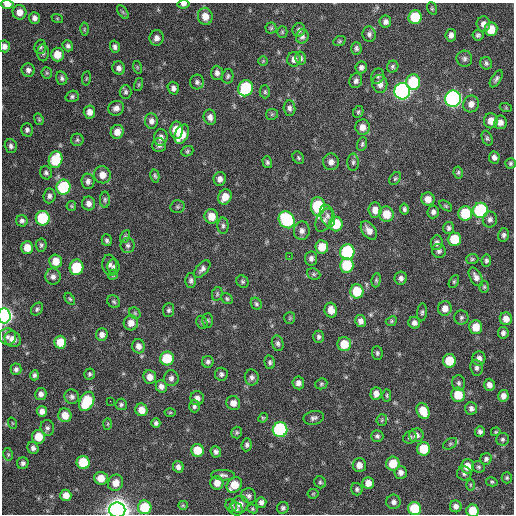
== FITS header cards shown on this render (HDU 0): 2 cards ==
NAXIS1  =                  512 / Axis length
NAXIS2  =                  512 / Axis length

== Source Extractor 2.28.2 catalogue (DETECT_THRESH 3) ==
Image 512 x 512 px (HDU 0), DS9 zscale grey, 1 PNG px = 1 image px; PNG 516 x 516 px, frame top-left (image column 1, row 512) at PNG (2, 3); each listed source drawn as its Kron ellipse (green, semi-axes under 4 px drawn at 4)
Background 129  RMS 12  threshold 35.3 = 3 sigma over >= 5 px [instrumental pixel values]
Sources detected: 284; all 284 listed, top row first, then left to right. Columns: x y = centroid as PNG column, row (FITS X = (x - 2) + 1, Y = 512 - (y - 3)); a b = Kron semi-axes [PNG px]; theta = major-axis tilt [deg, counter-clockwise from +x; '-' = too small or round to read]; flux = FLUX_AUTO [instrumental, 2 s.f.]
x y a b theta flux
7 4 6 4 -1 6.7e+03
183 4 6 4 7 2.5e+03
432 8 6 4 -70 1.1e+03
19 12 7 7 - 6.3e+03
123 12 8 4 -53 1.3e+03
205 16 8 7 - 8.9e+03
415 17 7 6 - 2.7e+04
34 18 6 5 - 3.1e+03
57 18 6 4 -19 9.2e+02
385 22 6 6 - 3.0e+03
483 24 7 6 - 4.1e+03
271 28 5 5 - 1.2e+03
84 29 6 4 89 1.2e+03
491 29 7 6 - 1.6e+04
299 30 7 6 - 2.4e+03
282 32 5 5 - 1.0e+03
369 34 8 6 -83 2.6e+03
451 35 6 5 - 3.5e+03
478 35 5 5 - 1.9e+03
302 36 7 6 - 2.5e+03
156 38 8 7 - 4.0e+03
339 41 6 5 - 1.1e+03
4 46 6 5 - 3.4e+03
68 46 6 5 - 2.0e+03
40 47 7 5 73 1.7e+03
115 47 6 5 - 2.3e+03
356 48 6 5 - 1.8e+03
43 53 8 5 -90 1.9e+03
57 54 7 6 - 1.1e+04
301 58 6 5 - 1.8e+03
294 59 7 6 - 4.7e+03
464 59 8 8 - 2.5e+03
263 61 5 4 - 9.5e+02
486 63 6 5 - 2.0e+03
137 67 6 4 -72 1.0e+03
361 67 6 5 - 2.6e+03
393 67 6 5 - 1.5e+03
119 68 6 6 - 3.3e+03
28 70 7 6 - 2.8e+03
47 73 6 5 - 1.2e+03
217 73 7 6 - 3.2e+03
228 76 7 5 78 1.6e+03
378 76 8 6 66 1.9e+03
62 78 7 5 -75 2.1e+03
86 78 7 3 81 8.9e+02
496 79 9 4 58 2.3e+03
356 81 7 6 - 2.6e+03
197 82 7 7 - 2.1e+03
413 82 8 7 - 4.0e+04
380 84 9 7 -83 5.3e+03
139 85 7 3 72 8.3e+02
173 88 6 5 - 3.0e+03
246 88 8 7 - 6.4e+04
402 91 8 7 - 2.8e+05
126 92 7 6 - 1.7e+03
265 92 6 5 - 1.3e+03
72 96 7 5 18 1.8e+03
453 99 8 7 - 2.7e+05
471 104 8 7 - 5.3e+03
116 108 8 7 - 3.6e+03
289 108 8 6 -85 2.6e+03
506 108 6 4 -19 7.3e+02
89 112 6 6 - 5.0e+03
358 112 6 5 - 1.4e+03
272 114 6 5 - 1.3e+03
210 117 8 6 -79 3.8e+03
39 119 6 4 -70 1.0e+03
151 121 7 6 - 3.6e+03
491 121 7 7 - 7.4e+03
500 122 7 6 - 4.2e+03
362 127 8 7 - 6.3e+03
27 130 7 6 - 2.1e+03
177 130 8 6 -90 1.9e+04
117 132 7 6 - 7.5e+03
182 134 10 6 63 1.4e+04
161 137 8 7 - 4.1e+03
487 138 7 5 -67 1.6e+03
77 140 6 6 - 1.5e+03
362 144 7 4 72 1.4e+03
159 145 7 7 - 2.6e+03
11 146 7 6 - 2.3e+03
187 151 6 5 - 1.2e+03
494 157 6 5 - 3.0e+03
298 158 6 5 - 1.3e+03
56 160 8 6 74 3.7e+04
267 162 6 4 -73 1.6e+03
331 162 8 8 - 4.3e+03
353 162 9 5 89 2.0e+03
510 163 5 5 - 1.5e+03
458 172 6 4 -79 1.3e+03
46 173 7 6 - 1.9e+03
102 175 8 8 - 6.8e+03
155 176 7 4 -78 1.3e+03
220 179 7 6 - 4.0e+03
395 179 7 5 49 1.4e+03
88 181 8 6 -85 2.9e+03
63 187 7 7 - 5.7e+04
49 196 7 6 - 2.6e+03
225 197 8 6 61 1.0e+04
428 199 6 6 - 6.3e+03
105 200 8 5 -90 1.6e+03
89 203 7 6 - 4.0e+03
71 206 5 4 - 9.5e+02
318 206 9 7 -89 5.4e+04
446 206 7 3 -36 1.1e+03
178 207 7 6 - 1.7e+03
404 209 5 4 - 1.7e+03
375 210 7 6 - 6.9e+03
480 210 7 7 - 8.0e+04
433 212 6 5 - 2.6e+03
465 213 7 7 - 3.3e+04
386 214 7 7 - 1.3e+04
211 216 7 6 - 1.1e+04
327 216 11 7 -70 3.5e+03
43 218 7 7 - 4.7e+04
490 219 8 7 - 2.5e+03
287 220 9 7 -54 7.9e+04
324 220 12 7 62 3.8e+03
22 221 6 5 - 2.1e+03
336 224 7 7 - 2.2e+04
223 226 8 5 -89 2.0e+03
449 228 6 5 - 2.1e+03
369 230 10 6 -53 5.6e+03
302 231 9 8 - 3.7e+03
503 235 7 5 78 2.1e+03
125 237 7 4 63 1.3e+03
454 239 7 6 - 2.3e+04
107 240 6 5 - 1.6e+03
437 243 7 6 - 3.0e+03
41 245 6 5 - 1.6e+03
128 245 7 7 - 2.3e+03
322 247 7 6 - 1.4e+04
27 248 6 6 - 1.0e+04
439 251 7 6 - 2.4e+03
347 252 8 7 - 8.2e+04
289 256 2 2 - 3.5e+03
311 258 7 6 - 2.8e+03
472 259 6 5 - 1.2e+03
486 260 6 5 - 1.8e+03
56 261 7 6 - 1.0e+04
110 265 10 7 -82 3.0e+03
347 265 7 7 - 3.3e+04
76 267 8 6 78 3.5e+04
113 267 7 6 - 2.1e+03
202 269 10 6 48 3.0e+03
314 274 7 5 -22 1.6e+03
113 275 5 4 - 1.1e+03
53 277 8 7 - 3.8e+03
476 277 10 6 -60 3.9e+03
401 278 6 6 - 2.8e+03
191 280 7 5 -90 2.0e+03
376 280 7 4 82 1.3e+03
242 281 6 5 - 1.5e+03
454 282 7 4 63 1.3e+03
484 287 6 5 - 1.2e+03
357 291 7 6 - 2.4e+04
217 294 7 5 79 1.3e+03
70 299 7 4 -58 1.1e+03
227 299 6 5 - 1.4e+03
114 302 7 6 - 1.5e+03
256 304 6 5 - 1.5e+03
445 308 7 7 - 6.2e+03
37 309 7 5 48 1.7e+03
169 310 7 5 86 1.7e+03
331 310 7 6 - 6.9e+03
422 312 9 5 84 1.7e+03
135 313 6 5 - 1.2e+03
4 316 7 6 - 2.7e+05
461 317 7 7 - 1.9e+03
290 318 6 5 - 1.0e+03
506 319 6 6 - 6.7e+03
208 320 7 5 -89 1.4e+03
361 321 6 5 - 4.0e+03
391 321 6 4 23 1.1e+03
202 322 7 5 -67 1.4e+03
131 323 7 7 - 6.7e+03
414 323 6 5 - 3.1e+03
476 327 7 6 - 1.2e+04
503 333 6 5 - 2.6e+03
102 335 6 6 - 3.7e+03
7 337 8 8 - 3.6e+03
319 337 6 5 - 2.0e+03
13 339 8 7 - 7.6e+03
60 342 6 6 - 1.4e+04
278 343 8 5 -76 2.1e+03
344 344 7 7 - 1.6e+04
138 346 7 6 - 4.5e+03
377 353 7 5 -86 1.6e+03
167 358 7 7 - 2.7e+04
479 358 7 6 - 3.6e+03
449 361 7 6 - 2.1e+04
208 362 6 5 - 2.1e+03
270 362 7 5 -79 1.7e+03
476 368 8 6 -84 2.3e+03
16 369 6 5 - 2.2e+03
90 374 5 5 - 1.5e+03
221 374 6 6 - 2.1e+03
34 375 5 4 - 1.8e+03
150 377 7 6 - 5.9e+03
252 377 8 7 - 2.9e+03
171 378 8 7 - 2.8e+03
298 383 6 6 - 3.8e+03
459 383 8 6 -87 2.0e+03
321 384 6 5 - 1.4e+03
489 385 6 5 - 4.0e+03
161 386 6 5 - 3.4e+03
41 394 6 5 - 3.2e+03
376 394 6 5 - 4.6e+03
387 395 6 4 -88 1.1e+03
458 395 7 7 - 1.8e+04
503 396 6 5 - 4.4e+03
72 397 7 7 - 2.8e+03
197 398 7 6 - 4.1e+03
87 401 10 7 62 3.6e+04
110 401 2 2 - 1.7e+03
233 403 7 7 - 5.5e+03
121 404 6 5 - 1.6e+03
194 406 6 5 - 2.0e+03
471 408 6 6 - 3.1e+03
141 410 6 6 - 8.1e+03
42 411 5 5 - 4.3e+03
423 411 8 6 -65 1.6e+04
170 412 5 3 - 8.4e+02
65 415 7 6 - 9.6e+03
263 418 5 4 - 9.0e+02
314 418 10 6 12 2.6e+03
382 420 6 5 - 1.1e+03
12 423 5 3 - 6.9e+02
156 423 5 4 - 1.8e+03
108 424 6 4 88 8.4e+02
47 428 8 6 -74 2.4e+03
280 430 7 7 - 1.1e+05
480 431 5 5 - 2.4e+03
496 432 5 3 - 8.6e+02
237 433 6 5 - 1.3e+03
416 435 7 7 - 3.9e+03
377 436 6 5 - 1.8e+03
38 437 7 6 - 1.6e+04
410 437 7 5 34 1.8e+03
502 439 6 6 - 1.7e+03
450 444 7 5 30 1.5e+03
247 445 6 5 - 2.0e+03
33 448 6 5 - 2.3e+03
423 449 6 6 - 2.3e+04
197 450 6 6 - 1.7e+04
216 452 6 5 - 2.3e+03
8 454 6 4 -79 1.2e+03
486 459 6 5 - 2.0e+03
83 462 6 6 - 2.7e+04
23 463 6 5 - 2.3e+03
393 464 7 6 - 1.6e+04
359 465 7 6 - 6.1e+03
467 466 7 6 - 9.6e+03
178 467 6 5 - 3.5e+03
478 467 6 5 - 1.5e+03
401 472 6 6 - 3.6e+03
464 473 7 7 - 2.2e+03
223 475 12 5 -2 2.6e+03
101 478 6 6 - 9.3e+03
507 478 6 5 - 1.3e+03
320 482 6 5 - 1.4e+03
492 482 6 4 -13 1.1e+03
116 483 8 7 - 6.8e+03
217 483 6 6 - 7.2e+03
368 483 6 5 - 6.6e+03
234 485 8 6 43 1.4e+04
470 485 6 4 -90 8.5e+02
357 489 6 5 - 1.8e+03
313 494 5 5 - 9.0e+02
66 495 6 5 - 7.1e+03
249 496 8 7 - 2.7e+03
261 502 5 5 - 3.1e+03
393 502 7 7 - 3.1e+03
240 504 9 8 - 5.0e+03
183 505 5 4 - 9.0e+02
231 505 6 5 - 1.8e+03
456 506 6 5 - 3.6e+03
145 507 7 7 - 2.9e+04
283 508 6 5 - 1.8e+03
414 508 7 6 - 3.1e+04
236 509 7 6 - 2.3e+03
252 509 5 4 - 9.8e+02
117 510 8 7 - 1.1e+06
473 511 6 6 - 1.6e+04
At the frame edge (FLAGS 8, measured only in part): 6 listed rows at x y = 7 4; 183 4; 4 46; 4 316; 117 510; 473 511